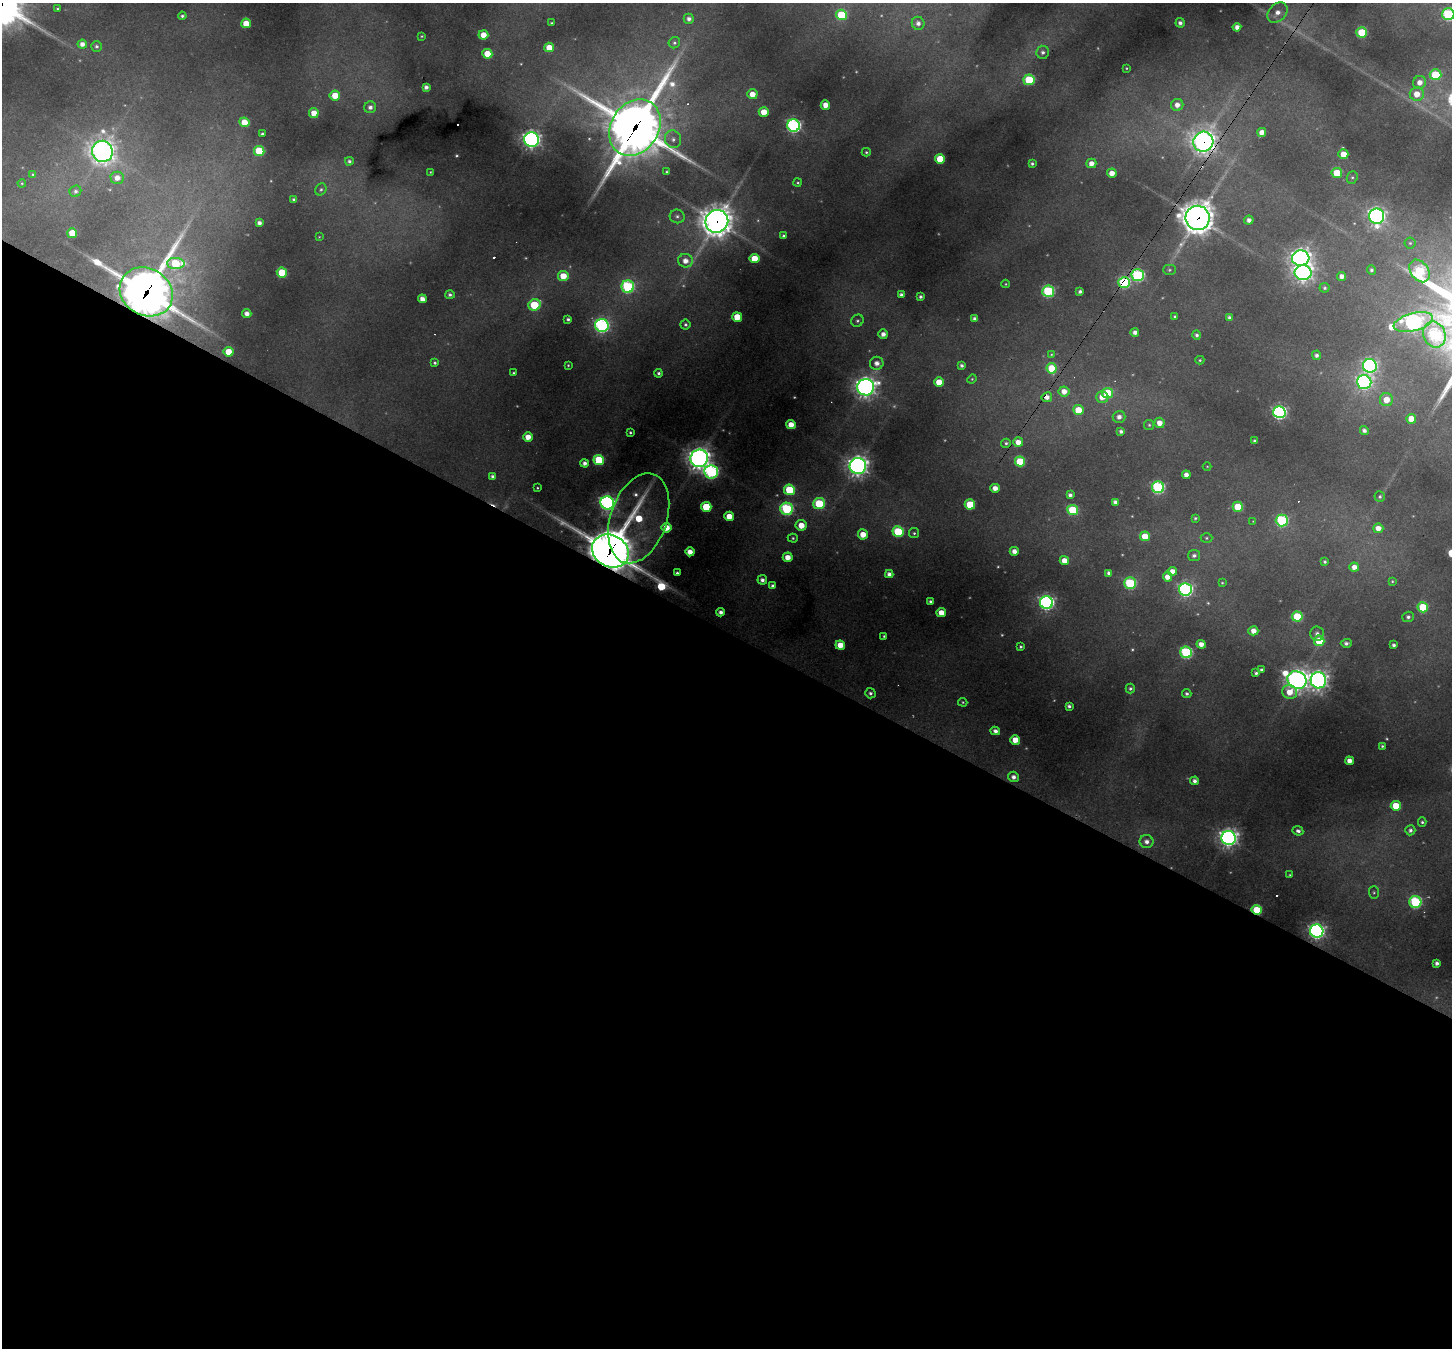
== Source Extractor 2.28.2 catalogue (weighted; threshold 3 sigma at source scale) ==
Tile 14 of 4 x 4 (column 2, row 4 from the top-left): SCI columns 1451-2900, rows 283-1628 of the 5801 x 5809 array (HDU 1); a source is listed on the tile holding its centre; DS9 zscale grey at full resolution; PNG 1454 x 1350 px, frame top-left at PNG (2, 3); each listed source drawn as its Kron ellipse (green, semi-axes under 4 px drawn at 4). Shown black and unused: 53% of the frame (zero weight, under 2 of 3 exposures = <1% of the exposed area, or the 3 px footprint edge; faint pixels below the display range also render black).
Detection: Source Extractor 2.28.2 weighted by HDU 2 'WHT'; one run over the whole footprint, this tile lists its part. Background 0.331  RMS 0.013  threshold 0.0563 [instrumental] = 3 sigma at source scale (4.5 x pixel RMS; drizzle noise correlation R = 1.50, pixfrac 1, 0.05/0.05 arcsec/px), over >= 5 px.
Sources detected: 271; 16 too faint to see at this stretch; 7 cosmic-ray / hot-pixel residue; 1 long thin detection or spike segment (spike, bleed or trail) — neither listed nor drawn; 2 inside a brighter listed object's ellipse — not listed separately; the other 245 listed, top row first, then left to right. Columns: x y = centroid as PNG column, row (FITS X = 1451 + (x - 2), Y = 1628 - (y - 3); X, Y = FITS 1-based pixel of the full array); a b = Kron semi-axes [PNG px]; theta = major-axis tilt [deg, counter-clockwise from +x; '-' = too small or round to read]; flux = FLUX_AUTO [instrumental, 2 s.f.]
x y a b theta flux
57 9 3 2 - 1.4
1277 13 11 8 47 13
1448 14 6 6 - 180
841 15 5 5 - 77
182 16 4 4 - 2.5
689 19 5 5 - 5.9
246 23 5 4 - 27
551 23 4 3 - 1.7
918 23 6 6 - 6.5
1180 23 4 4 - 4.9
1237 27 4 4 - 8.5
1362 32 5 5 - 72
483 35 5 4 - 16
422 36 3 3 - 1.3
674 43 6 5 - 3
82 44 5 4 - 8.7
97 46 5 5 - 3.3
549 47 5 4 - 22
1043 52 6 6 - 4.8
487 54 5 5 - 33
1126 68 3 3 - 1.2
1435 75 6 5 - 95
1029 80 5 5 - 87
1420 82 6 6 - 11
426 87 4 4 - 5.2
752 94 5 5 - 16
1417 94 7 7 - 19
335 95 5 5 - 29
825 105 5 4 - 14
1177 105 6 6 - 11
370 107 6 5 - 5.6
764 112 5 4 - 21
314 113 5 5 - 16
244 122 5 5 - 24
794 125 6 6 - 330
635 127 30 24 57 5700
1262 132 4 4 - 11
262 134 3 3 - 2.2
532 139 7 7 - 580
673 139 9 8 - 6.7
1203 142 10 9 - 1000
102 151 11 10 - 1100
259 151 5 5 - 68
866 152 4 4 - 1.8
1343 154 5 4 - 20
940 159 5 5 - 41
349 161 4 4 - 2.9
1091 163 5 4 - 11
1032 164 3 3 - 2.3
430 172 2 2 - 0.84
667 172 4 3 - 2.3
1112 173 4 4 - 13
1337 173 5 5 - 54
33 174 4 3 - 1.2
1352 177 6 5 - 2.6
117 178 6 6 - 11
22 183 4 4 - 1.2
798 183 4 4 - 1.6
321 189 6 5 - 2.8
75 191 6 5 - 3.7
294 200 4 4 - 4.1
677 216 7 7 - 4.5
1377 216 8 7 - 570
1198 218 12 12 - 2100
1249 220 5 4 - 7
717 221 12 11 - 1900
259 223 4 4 - 5.7
72 233 5 5 - 37
783 236 4 3 - 2.7
319 237 4 4 - 1.1
1410 243 5 5 - 2.2
754 258 5 4 - 31
1301 258 9 7 5 720
685 261 7 7 - 12
176 263 8 5 -2 76
1169 270 6 5 - 2.2
1371 270 5 4 - 3.1
1420 271 12 8 -53 150
282 272 5 5 - 50
1303 273 8 7 - 590
1138 275 6 6 - 210
563 276 5 5 - 26
1342 276 4 4 - 7.5
1124 282 5 5 - 170
1006 284 4 4 - 1.3
628 287 6 6 - 190
1325 288 5 5 - 2.5
1048 291 6 5 - 170
1080 291 4 3 - 3.7
146 292 27 23 -30 3000
450 295 5 4 - 3.2
901 295 4 4 - 4.7
920 297 3 3 - 3.2
422 299 4 4 - 11
534 305 6 5 - 82
247 314 4 4 - 8.3
1175 316 3 3 - 2.5
737 317 5 5 - 32
1229 317 4 4 - 2.8
568 319 4 3 - 3
975 319 4 4 - 5.5
857 321 6 6 - 3.1
1413 322 20 8 14 530
685 324 5 5 - 2.7
602 325 6 6 - 350
1135 332 4 4 - 6.7
883 334 5 4 - 8.4
1197 335 4 4 - 3.5
1434 335 13 11 -67 150
228 352 5 5 - 27
1051 354 4 4 - 1.3
1316 355 5 4 - 4.5
1200 360 4 4 - 1.6
435 363 4 3 - 2.3
877 363 7 6 - 9.5
568 365 4 3 - 1.4
962 365 4 3 - 3.7
1370 366 7 6 - 410
1052 368 5 5 - 51
514 373 3 3 - 1.9
658 373 4 4 - 3
972 379 5 4 - 1.4
939 382 5 4 - 24
1364 382 7 7 - 410
866 387 8 8 - 790
1064 391 5 5 - 13
1107 393 5 5 - 50
1047 397 5 5 - 8.1
1102 397 6 5 - 16
1386 400 6 6 - 21
1078 410 5 5 - 35
1279 412 6 6 - 340
1119 417 6 6 - 7.8
1411 419 5 5 - 17
1159 423 5 5 - 13
791 425 5 4 - 16
1149 425 5 5 - 2.1
1364 430 4 4 - 5.6
1121 431 4 4 - 4.4
630 432 3 3 - 1.9
528 437 5 4 - 15
1255 441 3 3 - 3.2
1018 442 5 5 - 15
1006 443 5 4 - 2.4
699 458 9 8 - 1000
599 460 5 5 - 79
1020 461 5 5 - 61
585 463 4 4 - 6.3
858 466 8 8 - 820
1207 466 4 3 - 1
711 472 7 6 - 290
1186 475 4 4 - 8
493 477 4 4 - 4.9
1158 487 6 6 - 230
537 488 3 2 - 1.1
995 488 4 4 - 11
789 490 5 5 - 78
1070 495 4 4 - 4.3
1380 496 5 5 - 2.4
1115 502 4 4 - 6
607 503 7 6 - 460
819 504 6 5 - 98
970 504 5 5 - 57
706 507 5 5 - 58
1238 507 5 5 - 53
787 509 6 6 - 190
1073 510 5 5 - 87
729 516 5 4 - 24
639 518 46 28 71 120
1195 518 4 4 - 2
1282 520 6 6 - 180
1253 521 4 4 - 1
801 525 5 5 - 21
666 528 5 4 - 20
1378 528 5 4 - 12
898 531 5 5 - 83
914 533 5 5 - 2.2
863 534 5 5 - 19
1145 536 5 5 - 27
793 538 5 4 - 2.2
1206 538 6 5 - 2.1
610 551 19 16 -28 3600
1014 551 4 4 - 8.6
690 552 4 4 - 14
1194 555 6 5 - 4.7
788 557 5 4 - 16
1064 561 5 4 - 17
1325 562 4 3 - 2.3
1354 567 5 4 - 10
1172 571 4 4 - 11
677 573 4 3 - 2.6
1109 573 4 4 - 5.1
889 574 4 4 - 5.9
1167 577 5 4 - 14
762 580 5 4 - 5.7
1392 581 4 3 - 1.3
1130 583 6 6 - 150
1222 583 4 3 - 1.4
773 586 4 4 - 4.9
1186 589 6 6 - 350
930 601 3 3 - 2.3
1046 602 6 6 - 430
1423 607 5 5 - 69
721 612 4 4 - 5.8
941 613 4 4 - 18
1297 616 5 5 - 74
1408 617 5 5 - 3.7
1253 631 5 4 - 12
1317 633 7 6 - 5.4
884 636 3 3 - 1.6
1319 641 5 5 - 51
1346 643 5 4 - 4.8
1201 644 4 4 - 11
840 645 5 4 - 23
1394 645 4 3 - 3.5
1020 647 4 3 - 2.2
1186 652 6 5 - 190
1261 670 3 3 - 2.4
1256 673 4 3 - 3.2
1297 680 10 8 -30 960
1318 680 8 8 - 740
1130 689 5 4 - 2.7
1290 692 7 7 - 20
870 693 5 5 - 3.6
1187 694 4 4 - 3
963 702 4 4 - 1.5
1069 706 4 4 - 3.4
995 731 5 4 - 6.1
1015 740 5 4 - 21
1382 746 3 3 - 1.8
1350 761 4 4 - 12
1013 777 5 5 - 7.1
1194 781 4 4 - 5.9
1396 806 5 5 - 37
1422 822 4 4 - 2.3
1410 830 5 5 - 4.2
1298 831 5 4 - 4.2
1229 838 7 7 - 760
1147 841 7 6 - 7.7
1290 875 4 3 - 1.3
1374 892 6 5 - 2.2
1415 902 6 6 - 180
1257 910 5 5 - 68
1317 931 7 6 - 510
1437 963 4 4 - 4.7
Overlapping masked pixels (flux is a lower limit): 11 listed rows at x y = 635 127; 1203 142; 1198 218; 717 221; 1138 275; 1124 282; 146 292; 1047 397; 1018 442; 610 551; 1257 910
Isophote crosses this tile's border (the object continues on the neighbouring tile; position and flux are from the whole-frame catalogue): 1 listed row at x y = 1448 14